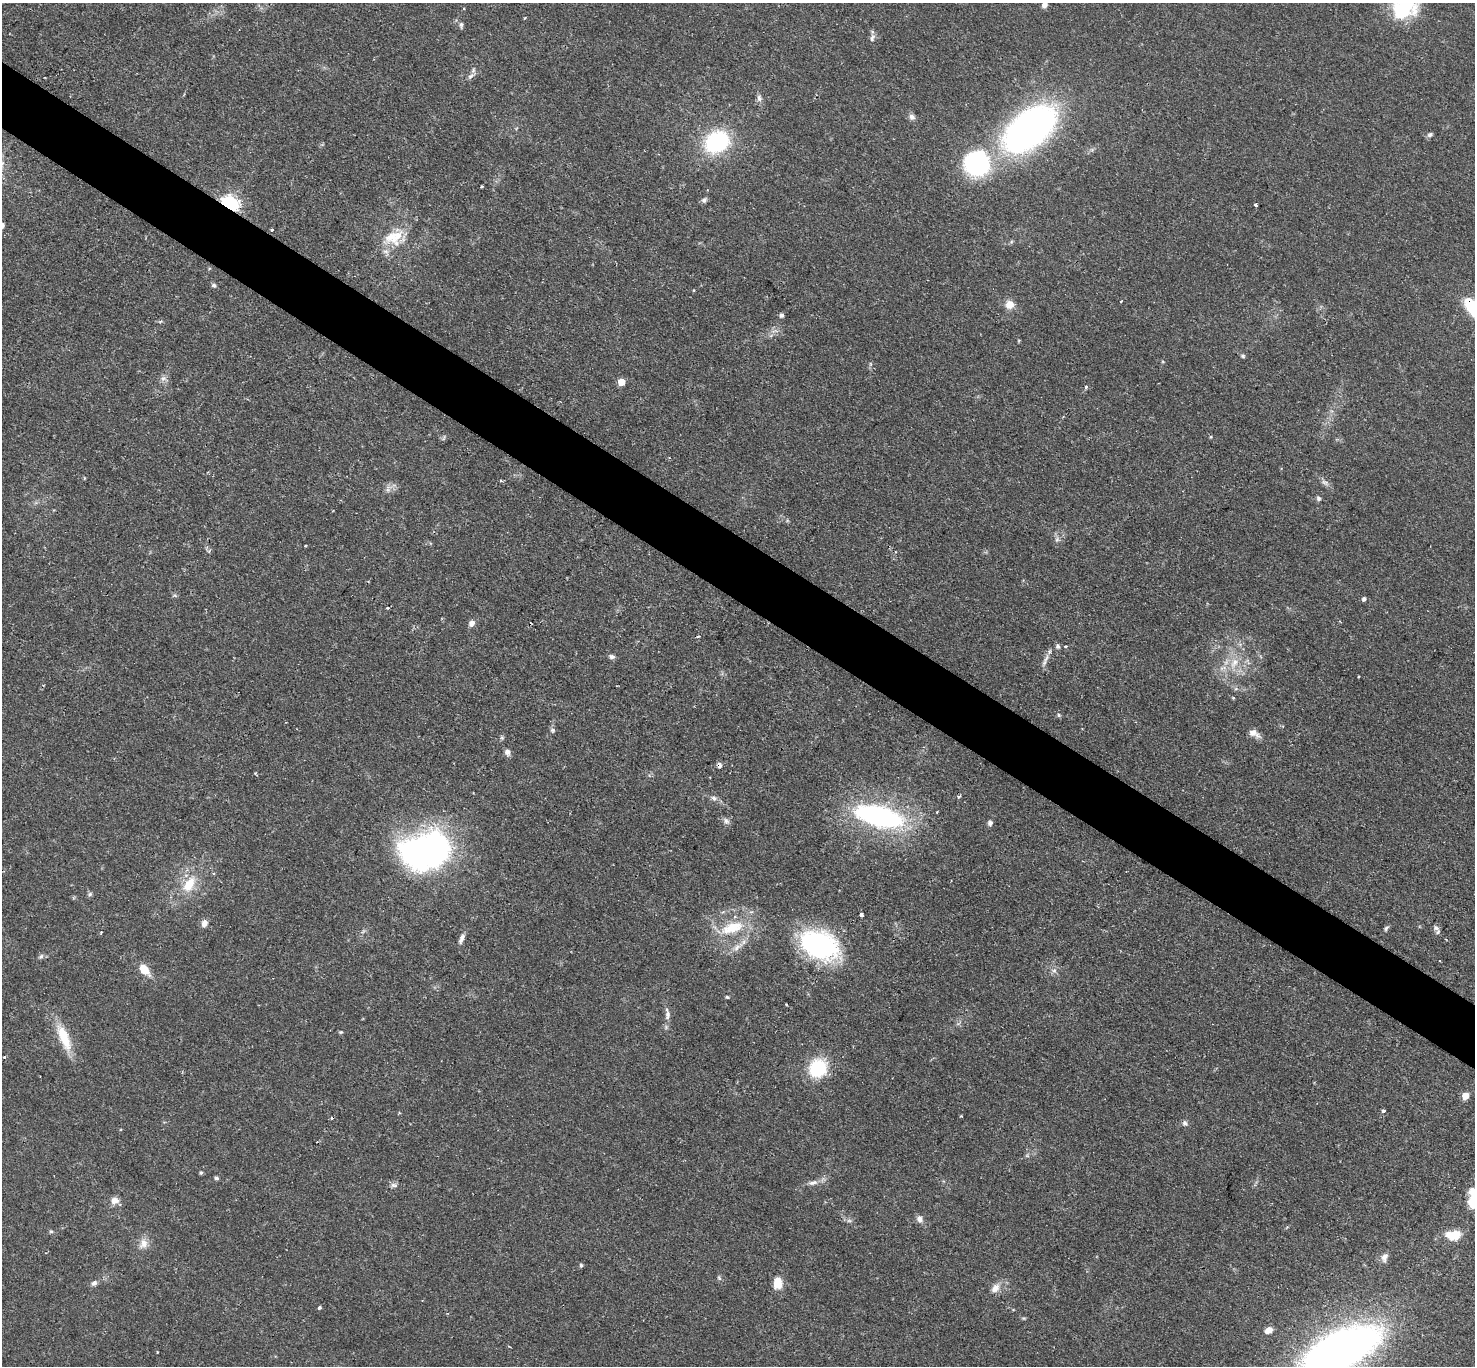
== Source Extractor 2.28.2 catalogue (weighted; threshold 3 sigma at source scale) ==
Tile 11 of 4 x 4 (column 3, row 3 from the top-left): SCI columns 2952-4424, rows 1661-3024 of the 5896 x 5902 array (HDU 1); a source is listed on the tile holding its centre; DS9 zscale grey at full resolution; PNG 1477 x 1368 px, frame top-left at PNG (2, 3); no overlay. Shown black and unused: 5% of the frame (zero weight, under 2 of 3 exposures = <1% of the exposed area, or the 3 px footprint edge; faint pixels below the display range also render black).
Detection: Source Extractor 2.28.2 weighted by HDU 2 'WHT'; one run over the whole footprint, this tile lists its part. Background 0.0585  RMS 0.0048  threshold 0.0215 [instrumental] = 3 sigma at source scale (4.5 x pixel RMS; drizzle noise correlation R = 1.50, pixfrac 1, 0.05/0.05 arcsec/px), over >= 5 px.
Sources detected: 120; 1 inside a brighter object's white glare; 1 cosmic-ray / hot-pixel residue — not listed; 5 inside a brighter listed object's ellipse — not listed separately; the other 113 listed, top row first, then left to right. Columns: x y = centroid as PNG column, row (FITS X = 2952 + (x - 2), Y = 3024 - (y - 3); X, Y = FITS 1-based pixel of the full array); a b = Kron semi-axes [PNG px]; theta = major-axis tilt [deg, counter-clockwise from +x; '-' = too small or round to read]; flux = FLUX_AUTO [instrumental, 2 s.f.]
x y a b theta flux
1044 5 5 5 - 3.5
464 8 4 3 - 0.42
1401 12 28 19 -28 19
525 18 4 3 - 0.44
461 25 8 5 85 1.2
872 38 12 6 76 1.8
471 76 13 6 38 2.1
759 98 10 7 -72 1.8
912 117 8 7 - 1.9
1029 129 64 35 38 180
1430 135 8 5 21 1.1
717 142 19 15 30 58
482 186 3 2 - 0.52
704 200 9 6 40 1.3
230 204 7 6 - 210
1255 205 3 3 - 1.6
2 225 6 5 - 1.9
271 230 3 3 - 1.5
398 236 32 13 69 14
213 285 6 6 - 1
1121 301 3 2 - 0.49
1010 305 10 9 - 5.2
1473 308 24 11 -51 27
781 315 5 5 - 1.3
160 322 6 3 20 0.62
774 331 13 4 6 1.7
1243 356 6 5 - 0.8
1163 362 5 3 - 0.45
163 378 9 7 52 2.1
621 382 5 5 - 10
1086 387 3 3 - 1.7
1211 437 4 4 - 0.54
443 438 9 4 63 0.86
84 478 5 3 - 0.42
500 481 5 4 - 0.66
1325 482 13 7 -22 2
388 489 12 6 68 2.3
1319 498 6 5 - 1.1
1057 539 9 4 89 1.4
305 545 3 2 - 0.52
1364 599 5 4 - 1.3
388 608 4 3 - 0.61
472 623 8 7 - 2.6
698 636 4 3 - 0.41
1058 646 7 6 - 1.3
1066 646 3 3 - 1.2
612 656 8 6 -5 1.5
1046 658 15 5 62 2.6
1234 663 19 10 59 8.2
1359 677 3 2 - 0.53
1236 689 6 4 -18 0.91
1233 698 5 4 - 0.51
1059 715 6 4 -88 0.75
552 730 7 6 - 1.1
1254 733 15 8 -28 3.8
502 738 6 5 - 0.84
507 752 8 7 - 2.1
719 765 7 5 -66 1.8
959 796 4 3 - 1.3
714 798 8 6 -18 1.7
937 812 2 2 - 0.46
879 816 48 20 -14 97
726 821 11 7 -46 1.7
990 823 6 6 - 1.5
426 851 50 35 17 170
189 884 24 13 57 12
90 894 7 5 33 1
861 914 4 3 - 5.2
204 923 8 7 - 2.8
732 928 33 14 18 18
1386 928 7 5 60 1.1
1436 928 10 7 -37 1.8
101 933 4 3 - 0.44
461 939 15 6 68 2.2
819 945 38 26 -23 85
737 947 20 8 39 4.7
41 956 8 5 48 1.1
1440 961 2 2 - 0.36
144 970 10 7 -52 9.8
1054 970 8 6 67 1.6
727 997 5 3 - 0.67
786 1004 3 3 - 0.69
668 1015 15 7 85 2.9
958 1024 7 4 19 0.89
341 1032 5 4 - 0.64
64 1037 38 12 -68 15
4 1057 3 3 - 0.77
818 1068 19 17 47 26
1465 1096 5 5 - 8.9
1383 1111 4 4 - 1.2
961 1116 3 3 - 0.44
1185 1123 8 7 - 1.5
201 1173 4 4 - 0.79
216 1178 5 4 - 1.1
813 1183 14 7 11 2.8
394 1185 10 6 -2 1.6
114 1201 10 9 - 3.4
1473 1202 13 8 84 15
919 1219 10 8 -64 2.4
849 1221 7 4 0 1
51 1231 5 5 - 0.71
1455 1235 13 9 28 9.6
143 1244 14 12 72 4.7
1384 1257 14 8 79 2.6
581 1265 4 4 - 1
719 1278 7 5 -73 0.92
94 1283 8 6 35 1.8
777 1283 10 7 83 11
995 1288 15 10 51 4.3
319 1307 4 3 - 1.1
1024 1318 7 3 0 0.6
1269 1330 8 6 26 3.4
1342 1349 59 25 24 360
Overlapping masked pixels (flux is a lower limit): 3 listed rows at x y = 230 204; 1473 308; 719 765
Isophote crosses this tile's border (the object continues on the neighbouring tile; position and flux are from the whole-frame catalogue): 5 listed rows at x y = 1044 5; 2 225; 1473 308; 1473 1202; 1342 1349